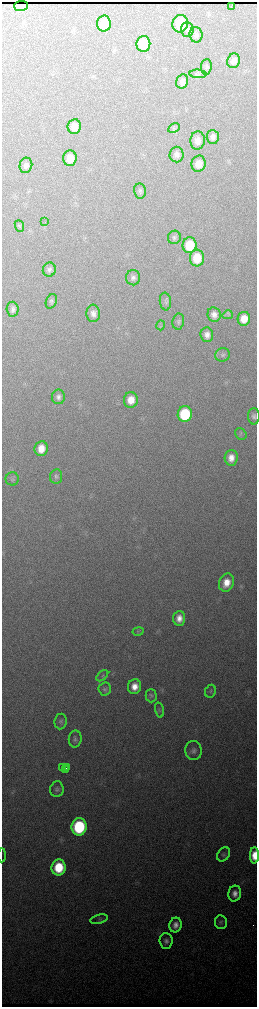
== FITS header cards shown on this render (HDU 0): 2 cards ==
NAXIS1  =                  510 / length of data axis 1
NAXIS2  =                 2010 / length of data axis 2

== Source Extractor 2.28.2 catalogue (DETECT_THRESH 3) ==
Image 510 x 2010 px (HDU 0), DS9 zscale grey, zoomed out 1/2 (1 PNG px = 2 x 2 image px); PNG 259 x 1009 px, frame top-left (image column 2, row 2010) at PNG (2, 2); each listed source drawn as its Kron ellipse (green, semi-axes under 4 px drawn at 4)
Background 3230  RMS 38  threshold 115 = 3 sigma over >= 5 px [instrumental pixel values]
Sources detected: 74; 1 cannot appear on this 1/2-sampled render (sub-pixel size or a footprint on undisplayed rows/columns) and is neither listed nor drawn; the other 73 listed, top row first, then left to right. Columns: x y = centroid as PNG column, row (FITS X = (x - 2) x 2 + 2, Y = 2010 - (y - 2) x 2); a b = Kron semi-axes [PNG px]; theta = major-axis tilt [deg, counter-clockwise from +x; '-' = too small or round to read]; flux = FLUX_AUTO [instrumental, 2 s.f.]
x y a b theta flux
21 6 7 5 2 11000
231 6 4 1 - 10000
104 24 8 7 - 180000
180 24 9 8 - 270000
187 29 7 6 - 25000
196 35 7 6 - 25000
143 44 8 7 - 200000
234 61 7 6 - 38000
206 67 8 5 84 17000
198 74 8 4 -3 16000
182 81 7 6 - 40000
74 126 7 6 - 72000
174 128 6 4 29 13000
213 137 7 6 - 36000
198 140 9 7 87 58000
176 154 8 7 - 38000
70 158 8 6 87 90000
198 164 8 7 - 89000
26 165 8 6 78 31000
140 191 7 6 - 21000
45 222 2 1 - 9200
19 226 6 4 -67 14000
174 237 7 6 - 22000
189 245 8 7 - 220000
197 258 8 7 - 180000
49 270 7 6 - 28000
133 278 8 7 - 32000
51 301 7 5 67 21000
165 301 9 5 -83 21000
13 309 7 6 - 29000
93 313 8 7 - 43000
214 314 7 6 - 50000
228 315 5 4 - 13000
244 319 7 6 - 110000
178 321 8 6 80 21000
161 325 5 2 - 6900
207 335 7 6 - 46000
223 355 7 7 - 26000
58 397 7 6 - 34000
131 400 8 7 - 100000
185 414 8 7 - 490000
254 416 8 6 -90 26000
241 434 6 5 - 15000
41 449 7 6 - 100000
231 458 8 6 86 72000
56 476 7 6 - 22000
12 479 6 6 - 19000
226 583 9 7 68 110000
179 618 7 6 - 71000
138 631 5 3 - 11000
102 676 7 4 42 15000
135 687 7 6 - 87000
105 689 6 6 - 19000
210 691 6 5 - 14000
151 696 7 5 -89 16000
159 710 7 4 -75 14000
61 721 8 6 84 21000
75 739 8 6 82 26000
193 750 10 8 -78 37000
67 767 2 1 - 7100
62 768 3 1 - 20000
65 769 3 2 - 19000
57 789 8 6 84 23000
79 827 8 7 - 720000
224 854 8 5 54 19000
2 855 7 1 -90 18000
254 855 8 4 89 130000
59 867 8 7 - 300000
235 894 8 6 76 54000
99 919 9 3 13 14000
221 922 7 6 - 19000
175 925 7 6 - 53000
166 941 8 6 -85 32000
At the frame edge (FLAGS 8, measured only in part): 2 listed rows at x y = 2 855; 254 855
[1 sub-pixel or undisplayed-footprint detection neither listed nor drawn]